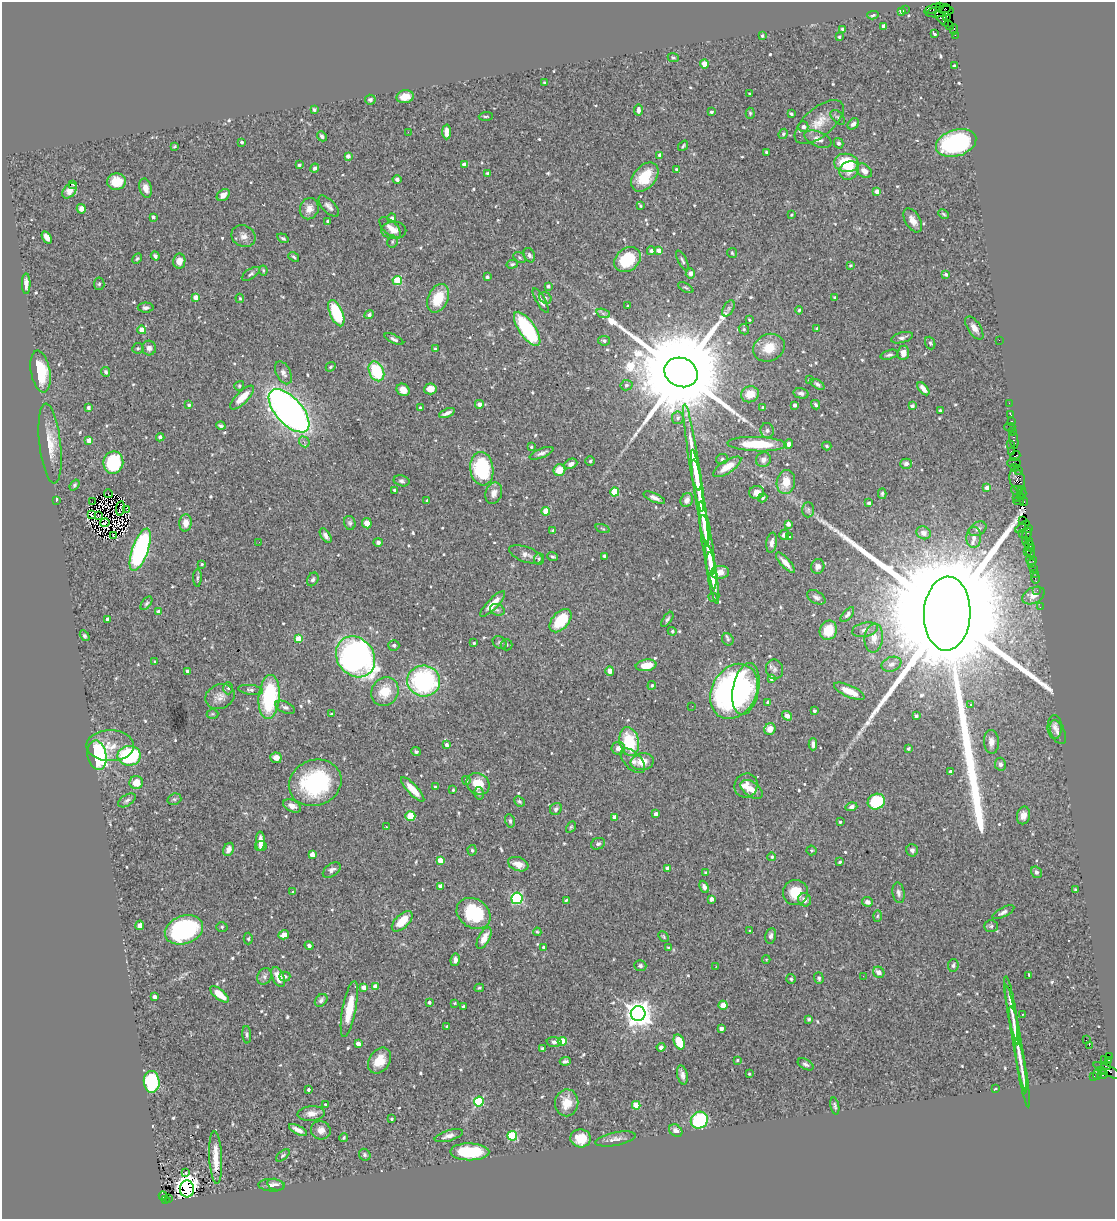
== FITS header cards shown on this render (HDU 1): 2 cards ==
NAXIS1  =                 1113
NAXIS2  =                 1217

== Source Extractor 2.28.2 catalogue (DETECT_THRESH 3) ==
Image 1113 x 1217 px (HDU 1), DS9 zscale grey, 1 PNG px = 1 image px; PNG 1117 x 1221 px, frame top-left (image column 1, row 1217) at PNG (2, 2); each listed source drawn as its Kron ellipse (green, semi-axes under 4 px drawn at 4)
Background 1.12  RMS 0.049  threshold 0.146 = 3 sigma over >= 5 px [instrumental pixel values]
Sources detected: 662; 9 with non-positive FLUX_AUTO (blend fragments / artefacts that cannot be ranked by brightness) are neither listed nor drawn; of the other 653, the 500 brightest by FLUX_AUTO listed and drawn (153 fainter detections omitted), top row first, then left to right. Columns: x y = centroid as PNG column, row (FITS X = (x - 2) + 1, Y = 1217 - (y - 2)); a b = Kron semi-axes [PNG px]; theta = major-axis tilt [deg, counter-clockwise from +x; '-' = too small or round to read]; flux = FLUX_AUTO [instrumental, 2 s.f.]
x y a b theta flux
939 7 3 2 - 57
905 9 2 2 - 24
932 9 8 3 21 220
945 9 5 3 - 25
902 11 4 3 - 15
940 12 14 5 8 430
873 15 5 3 - 5.6
947 16 3 3 - 100
942 19 9 4 -49 640
949 25 5 2 - 75
884 26 4 4 - 20
843 29 4 3 - 6.3
954 29 5 2 - 110
934 34 4 3 - 5.7
955 35 2 2 - 18
762 36 3 3 - 6.6
839 37 3 3 - 4.4
673 57 5 4 - 5.1
704 64 4 4 - 50
954 66 3 3 - 7.4
544 83 3 3 - 4.1
749 94 3 3 - 4.3
405 97 9 6 8 30
370 100 5 5 - 7.7
314 109 4 3 - 6.3
638 110 6 4 88 15
711 112 3 3 - 6.4
750 113 5 4 - 4.7
791 114 4 3 - 6.6
486 116 7 3 4 4.7
838 117 9 5 -46 6.8
819 122 29 14 40 65
853 124 6 5 - 13
803 127 5 5 - 13
408 132 3 2 - 5
446 132 7 4 -88 25
783 134 5 4 - 4.7
322 136 5 4 - 9.9
818 139 14 7 -23 21
242 142 4 3 - 7.2
839 143 5 4 - 7.3
956 143 21 13 18 420
174 146 3 3 - 4.1
683 146 6 3 51 4.2
766 152 3 3 - 4.2
660 155 4 4 - 12
348 156 4 4 - 15
846 163 12 9 -7 150
464 164 4 3 - 12
299 165 3 3 - 6.9
315 168 4 4 - 10
676 169 3 3 - 4.3
849 170 10 8 39 36
864 171 8 6 -39 23
487 173 4 3 - 4.2
645 177 16 11 51 89
397 179 4 4 - 9.2
117 182 9 8 - 54
72 184 3 3 - 28
146 188 10 6 -75 20
70 191 9 6 51 18
877 191 4 4 - 23
223 195 7 5 37 19
329 206 13 6 -47 14
640 206 3 3 - 4.3
81 209 5 4 - 16
309 209 11 9 67 24
944 214 5 3 - 4.2
792 215 3 3 - 3.9
153 217 4 3 - 7.5
392 218 5 4 - 10
913 220 13 7 -58 24
328 221 3 3 - 7.2
390 227 13 6 -43 19
394 230 12 8 -1 23
243 236 12 10 -30 21
47 237 7 4 -57 22
283 238 6 4 -34 6.3
392 242 6 5 - 4.8
659 250 4 4 - 26
651 251 4 4 - 11
732 253 5 5 - 4.3
529 255 7 5 -64 8.7
155 256 4 4 - 7.4
294 257 6 3 -38 5
520 257 7 5 -35 6
137 259 6 4 62 4.3
627 260 14 11 39 130
179 261 7 6 - 21
682 261 11 3 -63 7
512 264 6 4 16 4.6
851 265 4 3 - 4.3
263 270 5 4 - 4
690 273 5 4 - 13
251 274 10 5 33 7.6
946 275 4 4 - 7.8
487 277 3 3 - 9
397 281 4 4 - 140
26 284 10 4 -90 15
99 284 6 5 - 5.7
548 286 3 3 - 9.1
686 288 8 3 -29 4.4
196 297 4 4 - 29
240 298 5 4 - 4
438 298 15 10 64 89
545 298 6 5 - 6.5
835 298 3 3 - 4.6
541 301 14 4 -60 16
628 306 3 3 - 4.4
146 308 8 5 -1 9.1
728 308 9 5 60 8.6
799 310 4 3 - 5.5
336 313 14 6 -67 190
603 313 7 4 -19 7.1
369 315 5 4 - 9.8
749 320 4 3 - 4.1
817 328 4 3 - 5.6
974 328 13 6 -57 20
527 329 20 8 -55 280
744 329 5 4 - 5.1
142 330 4 4 - 54
902 338 11 5 16 10
394 339 10 4 -26 9.1
999 340 2 2 - 60
604 341 6 4 -9 8.4
930 343 6 5 - 6.3
138 348 6 5 - 5.6
149 348 7 7 - 13
769 348 16 13 25 61
435 349 3 3 - 5.3
903 353 7 5 84 33
889 355 9 4 17 7.7
331 367 5 3 - 4.1
376 371 10 7 -65 160
40 372 21 9 -80 130
106 372 5 4 - 7.1
681 372 17 14 -24 93000
283 373 12 7 -63 16
809 380 3 3 - 4.4
817 384 8 4 -32 8.2
626 385 6 5 - 7.9
239 386 5 4 - 4.6
430 389 6 5 - 27
923 389 8 4 -50 21
403 390 7 6 - 24
801 393 7 5 -14 9.2
750 394 9 8 - 50
242 397 16 6 44 56
1009 403 2 2 - 19
479 404 4 4 - 18
189 405 4 4 - 5.5
795 405 4 3 - 12
816 405 5 4 - 6.3
912 406 4 3 - 11
763 407 4 3 - 4
88 408 4 4 - 9.8
420 408 3 3 - 4.4
940 410 3 3 - 4.4
289 411 26 13 -48 1900
447 413 8 3 23 13
1011 415 3 2 - 34
678 418 6 6 - 9.4
1012 421 3 2 - 58
221 426 5 3 - 6.5
1010 427 5 2 - 180
767 430 7 6 - 9.8
1013 432 3 3 - 80
160 437 4 4 - 8
1014 440 8 3 -79 200
89 441 4 4 - 36
304 442 6 4 -49 7.1
50 444 40 10 -84 70
757 444 30 7 -2 130
789 444 4 4 - 13
1010 444 3 2 - 70
827 446 5 3 - 4.3
531 447 3 3 - 4
1011 451 3 3 - 160
542 453 13 4 22 12
1015 456 5 4 - 150
693 458 54 5 -81 100
722 459 6 5 - 6.6
763 460 8 7 - 13
590 461 4 4 - 5
113 463 11 10 - 220
1014 463 7 4 2 180
571 464 7 5 26 17
906 464 6 5 - 9
727 467 16 6 33 47
1014 467 4 2 - 34
482 469 17 11 -83 240
559 470 6 5 - 53
1018 470 4 2 - 52
696 475 15 4 -80 57
1017 479 12 7 -75 880
401 481 8 5 -12 8.7
786 482 12 9 79 49
75 485 6 4 53 6.1
987 488 4 4 - 22
394 490 3 3 - 5.8
1017 491 6 2 -18 110
615 492 4 4 - 120
1022 492 6 3 -77 230
494 493 11 8 74 21
757 493 7 6 - 27
109 494 4 2 - 5.2
882 494 5 4 - 5.3
1020 496 3 3 - 240
1017 497 4 3 - 370
654 498 11 4 -24 14
700 498 49 4 -81 150
763 498 5 4 - 4.2
687 500 7 6 - 15
56 501 3 2 - 23
427 501 4 3 - 4.3
1018 501 5 2 - 220
92 502 4 2 - 7.3
1024 502 4 2 - 45
869 503 4 3 - 7.4
120 508 7 3 83 6.5
127 510 3 2 - 4.2
808 510 7 6 - 8.1
546 511 4 4 - 65
91 515 3 2 - 4.1
98 516 4 2 - 5.7
1023 520 2 2 - 75
105 523 5 2 - 5.3
186 523 8 6 85 31
350 523 7 5 -78 7.3
367 523 5 5 - 28
788 524 4 4 - 22
1022 527 8 4 38 220
705 528 13 4 -80 47
1028 528 3 2 - 71
603 529 7 3 -19 4.1
978 529 9 6 30 13
553 531 4 3 - 13
924 533 7 6 - 11
1022 534 2 2 - 43
1027 534 6 3 61 92
784 535 5 4 - 14
114 536 4 2 - 5.3
326 536 8 4 -57 12
789 536 3 2 - 7.7
974 538 10 7 88 20
1026 540 3 2 - 75
1030 541 3 3 - 160
259 542 2 2 - 5.8
378 542 5 4 - 9.2
772 543 10 5 81 16
708 545 44 5 -81 130
1029 545 5 3 - 110
1031 549 3 2 - 75
140 550 22 8 70 620
1027 551 2 2 - 27
1031 553 5 3 - 120
526 554 18 7 -19 20
605 556 4 3 - 13
552 557 5 3 - 4.7
539 559 6 5 - 7.2
1031 560 5 3 - 50
785 563 13 4 -47 25
202 564 4 3 - 4.7
711 564 12 3 -86 34
1031 564 3 2 - 16
818 566 7 6 - 13
1034 569 3 3 - 100
720 572 9 6 5 30
1034 573 2 2 - 16
712 574 30 4 -80 100
197 578 9 3 89 5.7
313 579 7 5 63 7.7
1035 579 5 2 - 51
1037 590 2 2 - 16
1033 596 12 7 29 23
713 597 4 4 - 4
816 597 10 6 -29 11
146 603 8 4 52 5.9
493 604 17 5 45 45
1040 607 2 2 - 19
497 610 7 5 -20 8.4
159 612 4 4 - 35
947 614 37 23 88 280000
847 615 9 4 49 9.3
107 619 4 3 - 10
667 619 8 4 55 7.6
561 621 14 8 49 110
828 630 10 8 67 69
865 630 13 7 12 18
672 631 4 4 - 5.7
85 636 6 4 -57 6.1
874 638 14 9 84 31
298 639 4 4 - 80
728 639 6 5 - 6.4
500 642 7 6 - 6.5
474 643 3 3 - 5
394 645 5 5 - 6.5
506 645 6 6 - 6
356 657 22 18 -52 1300
154 661 3 3 - 16
891 664 10 7 22 14
646 665 10 5 8 44
774 669 10 8 -79 12
187 671 4 3 - 8.7
610 671 5 4 - 17
771 678 4 3 - 18
424 681 16 15 - 490
652 685 4 4 - 6.5
228 688 6 5 - 6
746 689 26 13 79 170
251 690 12 5 -7 10
385 691 15 13 56 75
734 691 29 22 61 980
849 691 17 6 -25 57
220 697 15 12 23 25
269 697 22 10 85 290
768 702 4 3 - 9.7
970 705 3 3 - 13
692 706 2 2 - 4.5
285 707 10 5 -25 9.6
814 711 3 3 - 7.3
212 714 6 5 - 4.6
331 714 3 3 - 4.6
787 716 5 4 - 19
916 716 4 3 - 7.8
1055 727 12 7 -89 14
770 729 6 5 - 32
1058 732 13 7 -67 13
629 742 14 9 -79 160
991 742 12 7 -88 23
813 744 6 4 90 14
446 745 4 3 - 13
110 746 24 15 0 64
618 748 6 6 - 18
908 749 3 3 - 6.2
416 752 5 4 - 6.6
97 755 15 9 -79 490
129 756 11 10 - 290
276 758 5 5 - 22
633 761 15 8 -45 22
642 762 11 8 8 38
1000 764 6 5 - 11
950 772 4 3 - 11
466 780 4 4 - 6.4
136 782 7 6 - 41
315 783 27 23 21 350
478 784 12 10 -32 62
746 785 12 11 - 30
435 787 3 3 - 7
413 789 16 5 -47 50
751 789 12 7 -36 27
453 790 3 3 - 4.5
479 793 6 4 -75 5.9
174 799 7 5 18 6.1
127 800 10 5 32 9.5
519 801 5 4 - 6.3
876 802 9 7 28 160
292 806 9 6 -25 19
851 807 6 4 16 9.1
556 809 6 5 - 8.8
656 814 3 3 - 22
1023 815 9 6 77 19
410 816 5 5 - 57
615 817 4 4 - 17
510 821 7 4 -74 6.3
840 822 3 3 - 3.9
386 827 3 3 - 4.9
571 827 6 4 59 4.4
260 841 10 4 -89 25
598 844 7 5 23 7.6
261 846 6 5 - 12
228 849 7 5 63 19
472 850 5 4 - 4.6
812 850 5 5 - 5.4
912 850 6 5 - 8.7
312 854 4 4 - 45
772 857 4 4 - 6
440 860 4 4 - 43
840 862 3 2 - 4.3
518 864 10 6 -19 32
668 868 4 4 - 14
332 870 10 6 38 13
706 872 4 3 - 5.6
1036 872 6 5 - 8.7
440 886 4 3 - 24
704 887 6 4 -66 14
1075 890 3 3 - 4.4
293 892 4 3 - 6.4
795 892 12 12 - 69
898 893 10 6 -81 11
517 898 5 5 - 290
711 899 4 4 - 20
566 900 4 3 - 4
804 900 7 6 - 15
867 902 5 4 - 14
1003 912 12 4 27 12
474 913 18 14 -34 170
877 916 6 4 88 4.6
402 921 13 6 44 58
140 925 5 4 - 16
991 926 7 5 -1 6.9
222 927 6 5 - 5.4
184 930 19 14 20 410
750 931 3 3 - 5
537 932 4 3 - 4
284 935 5 4 - 23
771 936 8 5 80 10
664 937 6 3 -47 4
484 938 12 5 61 25
248 939 6 4 89 4.6
309 946 4 4 - 8.4
544 947 3 3 - 9.3
668 948 3 3 - 4.3
766 959 4 4 - 4
455 960 6 4 80 13
953 965 6 5 - 8.1
640 966 6 5 - 7.3
716 966 3 2 - 6.1
879 972 6 5 - 19
1029 975 3 2 - 4
264 976 8 7 - 11
285 976 5 5 - 6.8
863 976 3 2 - 4
278 977 10 6 -65 37
819 978 6 4 -73 6.9
791 979 5 5 - 5.2
375 986 4 3 - 26
364 987 4 4 - 31
479 988 5 3 - 4.7
219 994 11 5 -39 42
155 997 4 3 - 13
321 1000 7 5 47 9.3
429 1002 3 3 - 7.6
455 1003 3 3 - 4.2
723 1005 4 4 - 34
463 1007 3 3 - 12
1011 1007 32 4 -80 32
349 1009 28 6 79 91
638 1013 7 7 - 3700
1023 1014 3 2 - 5.9
809 1019 4 4 - 5.2
1014 1025 19 4 -80 21
447 1026 3 3 - 5.3
721 1028 4 3 - 13
247 1035 9 4 -86 6.8
1016 1039 54 4 -80 51
1086 1040 2 2 - 5.4
562 1041 4 4 - 110
554 1042 7 5 -3 12
679 1042 8 5 -66 74
358 1044 4 4 - 26
1089 1045 2 2 - 700
661 1047 4 4 - 15
542 1048 4 4 - 5.1
1109 1056 3 2 - 320
737 1060 3 3 - 4.5
1104 1060 2 2 - 14
1108 1060 4 3 - 41
380 1061 14 10 55 55
565 1061 5 3 - 7.3
806 1064 8 5 -28 8.9
1106 1066 4 3 - 470
1102 1070 3 3 - 170
1108 1071 16 5 -26 420
1022 1073 35 3 -80 24
749 1074 3 3 - 4.7
1097 1074 6 4 75 220
682 1075 10 5 -77 14
1103 1075 5 4 - 240
1093 1076 3 2 - 44
152 1082 11 8 -85 280
308 1089 4 3 - 8.6
995 1089 3 2 - 4.9
479 1102 5 5 - 250
567 1103 13 11 81 50
325 1105 3 3 - 4.7
636 1105 4 4 - 68
835 1106 9 4 -79 6.9
311 1113 14 7 5 24
392 1119 3 3 - 4
699 1120 9 8 - 210
298 1130 10 4 -27 20
321 1130 10 9 - 21
676 1131 7 5 -39 14
449 1136 14 5 17 16
512 1136 5 4 - 200
344 1137 4 3 - 5
581 1138 10 9 - 54
615 1139 20 6 11 19
470 1152 19 8 0 150
283 1155 8 4 40 5.7
365 1155 6 5 - 6.2
216 1158 26 6 -87 49
186 1173 3 3 - 53
272 1185 13 6 -3 14
276 1185 8 5 -15 10
187 1189 8 7 - 1100
163 1196 5 3 - 190
169 1198 3 2 - 340
165 1199 4 3 - 120
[153 fainter detections neither listed nor drawn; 9 non-positive-flux detections neither listed nor drawn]